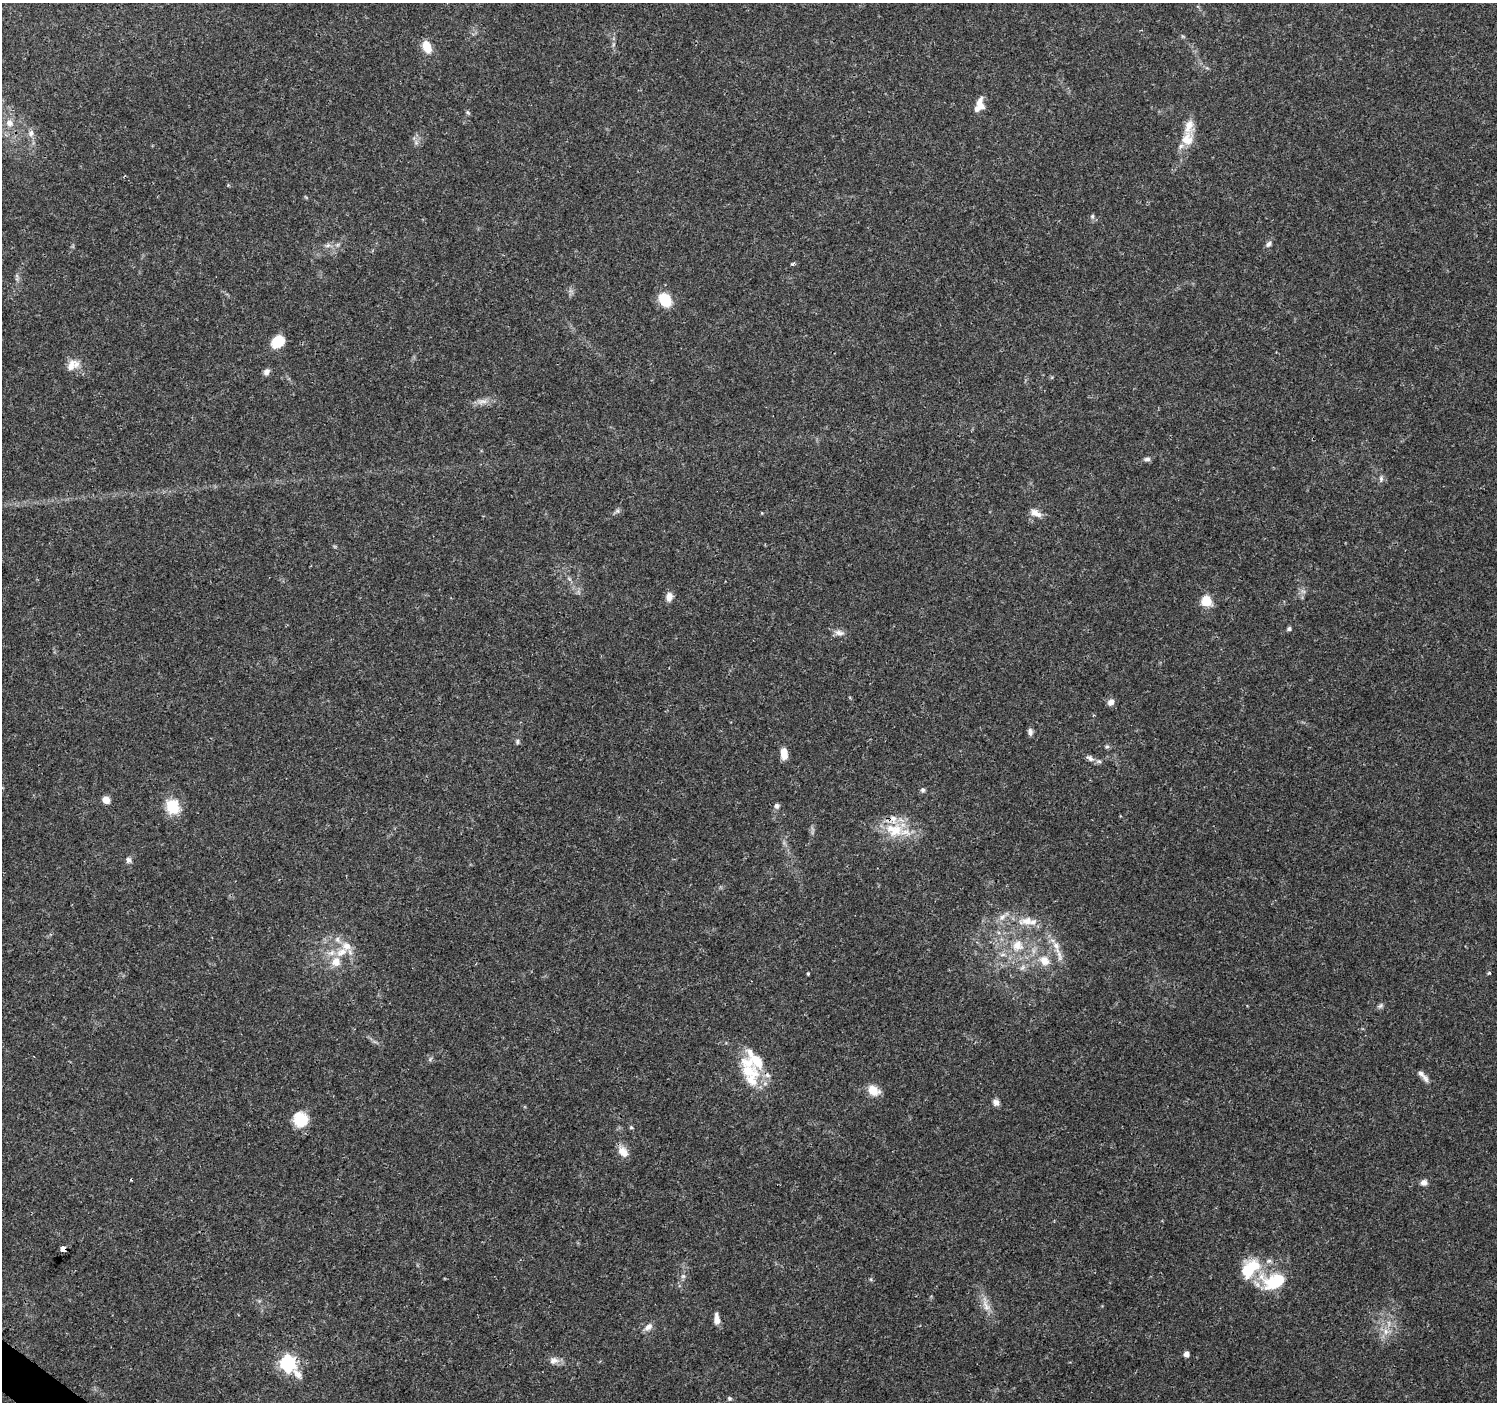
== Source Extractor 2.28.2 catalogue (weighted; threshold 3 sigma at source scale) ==
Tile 7 of 4 x 4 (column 3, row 2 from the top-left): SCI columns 2991-4485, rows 2976-4375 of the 5988 x 6020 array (HDU 1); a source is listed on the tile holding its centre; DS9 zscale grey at full resolution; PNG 1499 x 1404 px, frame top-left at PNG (2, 3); no overlay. Shown black and unused: <1% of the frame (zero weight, under 3 of 4 exposures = <1% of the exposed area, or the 3 px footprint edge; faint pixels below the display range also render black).
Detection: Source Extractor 2.28.2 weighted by HDU 2 'WHT'; one run over the whole footprint, this tile lists its part. Background 0.0621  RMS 0.0028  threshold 0.0124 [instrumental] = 3 sigma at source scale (4.5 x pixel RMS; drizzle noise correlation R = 1.50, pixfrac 1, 0.0396/0.0396 arcsec/px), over >= 5 px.
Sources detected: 89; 1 too faint to see at this stretch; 1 cosmic-ray / hot-pixel residue — not listed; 17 inside a brighter listed object's ellipse — not listed separately; the other 70 listed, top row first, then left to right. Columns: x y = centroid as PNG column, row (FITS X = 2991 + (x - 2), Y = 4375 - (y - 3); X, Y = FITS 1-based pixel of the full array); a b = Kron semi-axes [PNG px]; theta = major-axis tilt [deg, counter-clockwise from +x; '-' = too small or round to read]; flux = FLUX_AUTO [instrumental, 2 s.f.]
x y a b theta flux
1183 37 6 4 -20 0.35
427 47 13 8 -67 4.7
980 105 17 9 -84 2.8
467 112 7 4 -32 0.43
9 123 9 9 - 1.9
31 133 10 7 82 1.3
1187 139 20 16 68 5.3
416 142 7 4 74 0.68
1092 216 7 6 - 0.63
1268 244 9 6 49 0.91
327 245 9 5 20 0.9
793 264 4 3 - 0.81
665 300 17 13 -57 6.3
278 341 12 9 36 7.2
71 365 18 10 50 3
267 372 8 7 - 1.1
482 401 16 7 9 2
1147 459 9 5 4 0.8
1381 479 9 5 -81 0.82
617 511 6 6 - 0.65
1034 512 12 12 - 2.1
669 596 10 8 86 1.9
1206 601 6 6 - 18
1289 629 6 5 - 0.53
839 633 14 8 -12 1.6
1111 702 8 7 - 1.6
1030 732 9 6 -86 0.95
517 741 7 5 90 0.52
1107 747 7 5 40 0.53
784 755 8 8 - 2.6
1090 758 13 7 -35 1.4
923 790 6 6 - 0.59
106 800 7 6 - 2.9
173 806 15 13 -65 8.6
776 806 7 7 - 0.92
894 830 28 20 -11 10
129 860 8 7 - 0.95
1002 917 12 6 48 1.5
1027 921 24 11 5 4.7
337 940 9 7 -69 1.3
1017 945 17 15 85 5.9
1056 945 12 9 -64 2.3
342 952 19 10 35 4.2
1044 960 16 12 -47 4
1022 968 10 5 45 0.95
808 973 3 3 - 0.32
1489 973 5 4 - 0.34
1381 1006 9 6 41 0.68
750 1052 14 9 -69 2.1
430 1059 7 4 54 0.48
747 1071 31 16 -18 8
1425 1078 13 7 -52 1.4
873 1090 13 10 -36 4.1
996 1102 9 7 -57 1.2
300 1119 16 15 - 7.4
631 1127 5 4 - 0.38
623 1151 17 10 -51 2.7
1424 1182 8 7 - 1.3
63 1249 4 3 - 54
1250 1268 29 18 47 11
683 1276 6 5 - 0.6
1270 1283 36 17 -36 10
986 1305 27 8 -73 3.2
716 1319 12 8 -86 1.7
648 1327 12 7 40 1.7
1386 1331 9 7 -89 1.8
1186 1354 5 4 - 1.8
554 1361 13 9 12 1.8
287 1363 9 7 -51 68
729 1398 6 5 - 0.49
Overlapping masked pixels (flux is a lower limit): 2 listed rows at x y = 894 830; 63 1249